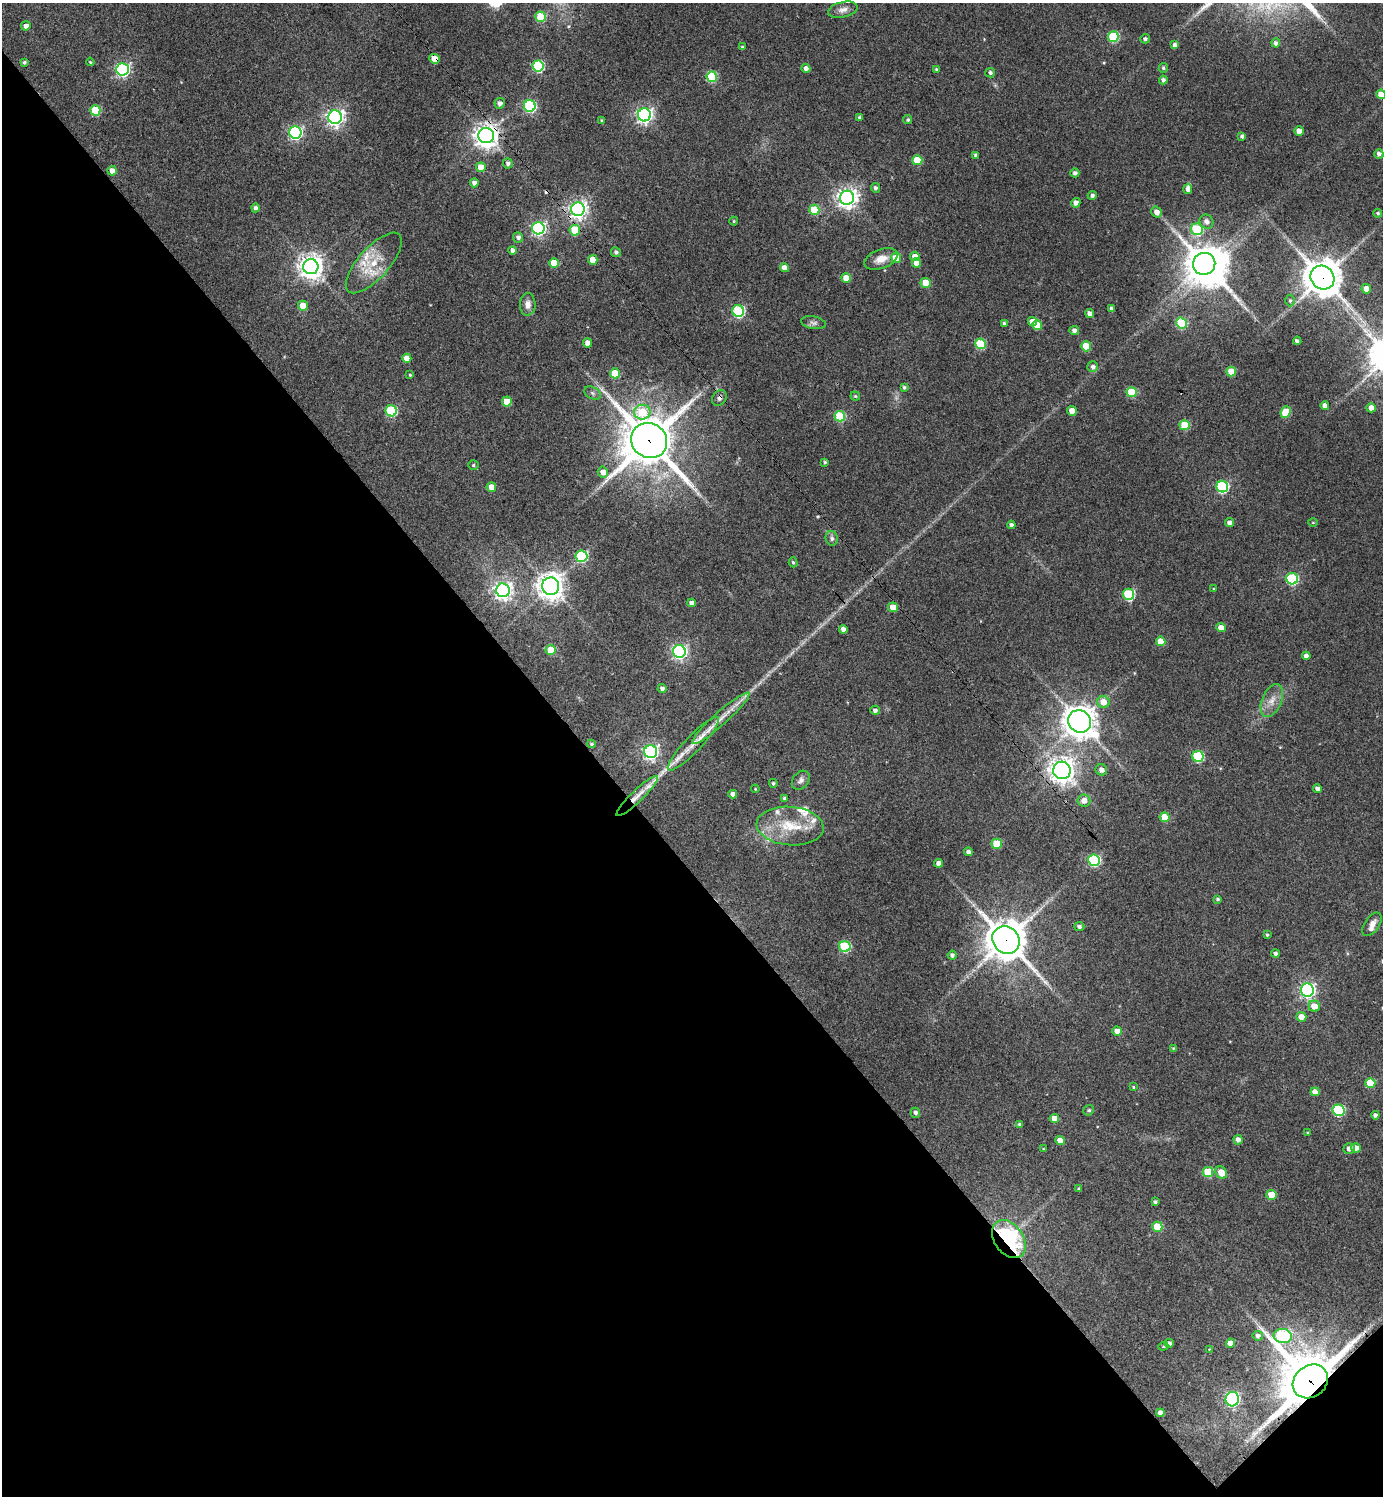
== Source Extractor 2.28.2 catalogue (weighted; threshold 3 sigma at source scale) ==
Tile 14 of 4 x 4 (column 2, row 4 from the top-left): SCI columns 1685-3065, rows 7-1500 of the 5989 x 5991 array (HDU 1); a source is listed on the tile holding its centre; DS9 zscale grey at full resolution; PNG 1385 x 1498 px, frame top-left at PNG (2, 3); each listed source drawn as its Kron ellipse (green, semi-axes under 4 px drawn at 4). Shown black and unused: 43% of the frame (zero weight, under 3 of 4 exposures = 1% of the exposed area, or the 3 px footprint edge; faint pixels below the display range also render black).
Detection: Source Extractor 2.28.2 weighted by HDU 2 'WHT'; one run over the whole footprint, this tile lists its part. Background 0.0624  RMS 0.0053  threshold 0.024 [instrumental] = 3 sigma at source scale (4.5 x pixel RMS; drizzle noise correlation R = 1.50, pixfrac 1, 0.05/0.05 arcsec/px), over >= 5 px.
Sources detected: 218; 1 too faint to see at this stretch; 2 inside a brighter object's white glare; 2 cosmic-ray / hot-pixel residue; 2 long thin detections or spike segments (spike, bleed or trail) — neither listed nor drawn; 9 inside a brighter listed object's ellipse — not listed separately; the other 202 listed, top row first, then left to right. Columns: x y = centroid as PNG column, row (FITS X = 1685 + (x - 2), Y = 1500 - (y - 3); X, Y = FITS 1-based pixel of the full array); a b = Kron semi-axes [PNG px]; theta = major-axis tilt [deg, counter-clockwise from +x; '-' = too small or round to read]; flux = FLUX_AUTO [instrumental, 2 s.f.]
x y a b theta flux
843 10 15 7 13 3.3
541 17 5 5 - 28
26 26 5 4 - 2.4
1113 37 5 5 - 40
1145 39 4 4 - 1.3
1276 43 4 4 - 1.8
1175 45 4 4 - 2.1
742 47 4 3 - 0.81
434 59 5 4 - 12
24 62 4 3 - 1.1
90 62 4 3 - 0.5
538 66 5 5 - 56
806 68 4 4 - 2.5
1163 68 5 4 - 1
122 69 6 6 - 120
936 69 4 3 - 0.76
990 73 5 4 - 1.3
712 77 5 5 - 35
1163 80 4 4 - 1.8
1381 94 5 4 - 7.4
500 103 5 5 - 2.2
530 106 6 6 - 73
95 110 5 5 - 22
644 115 6 6 - 180
335 117 7 6 - 210
860 118 4 4 - 1.4
602 120 4 3 - 0.78
908 120 4 4 - 0.83
1299 131 4 4 - 5.3
295 133 6 6 - 110
486 136 8 7 - 510
1242 136 4 4 - 1.4
1379 154 5 4 - 2.1
975 155 4 4 - 1.2
917 160 5 5 - 18
508 163 5 5 - 1.7
481 167 5 5 - 8.6
112 171 4 4 - 4.9
1075 173 4 4 - 1.7
474 183 4 4 - 2.7
875 188 5 4 - 1.7
1188 189 5 4 - 2.3
1092 195 4 4 - 1.7
847 198 7 7 - 330
1076 203 5 4 - 2.6
255 208 4 4 - 1.5
578 209 7 6 - 260
814 210 5 5 - 22
1157 212 5 5 - 3.7
1378 213 4 4 - 0.91
734 221 4 4 - 0.59
1206 222 7 6 - 3
538 228 6 6 - 120
1197 229 6 6 - 40
575 230 5 5 - 21
518 237 5 5 - 1.9
513 250 4 4 - 2.7
616 252 5 4 - 1.4
915 256 4 4 - 5.1
896 258 5 4 - 12
881 259 17 9 20 6.4
593 260 5 4 - 7.3
374 263 38 15 48 17
554 263 5 4 - 13
916 263 4 4 - 4
1204 264 11 11 - 810
311 267 7 7 - 510
784 268 4 4 - 5.7
846 278 5 4 - 7.9
1322 278 12 11 - 1300
926 283 5 5 - 14
1366 289 5 4 - 5.8
1290 301 6 4 88 1
528 304 11 8 88 3.4
303 306 5 5 - 9.2
1112 309 4 4 - 2
738 311 6 5 - 63
1090 314 4 4 - 3
1032 322 4 4 - 5.6
813 323 12 6 -10 1.9
1004 323 4 4 - 1.2
1181 323 5 5 - 35
1037 325 5 5 - 14
1074 330 5 4 - 2.2
1297 341 4 3 - 1.5
588 343 4 4 - 4.2
980 344 5 5 - 30
1086 346 5 5 - 18
407 358 4 4 - 4.9
1093 367 5 5 - 2
1231 371 5 5 - 13
615 373 5 5 - 14
410 375 4 4 - 0.61
904 387 4 4 - 1
1132 392 5 5 - 24
592 393 9 5 -27 1.4
855 396 4 4 - 0.75
719 398 8 6 55 1.7
507 402 5 5 - 12
1325 406 4 4 - 3.7
1371 408 5 4 - 4
391 411 6 5 - 47
1072 411 5 4 - 6.7
642 412 8 7 - 18
1286 412 6 5 - 18
840 416 5 5 - 37
1185 425 5 5 - 23
649 440 18 17 - 2500
825 462 3 3 - 0.8
473 465 5 4 - 0.87
603 472 5 5 - 3.8
491 487 5 4 - 6.7
1222 487 6 6 - 67
1229 523 4 4 - 3
1313 523 5 3 - 0.49
1011 525 4 4 - 1.7
832 538 7 6 - 1.7
581 556 6 6 - 56
793 562 5 4 - 0.81
1292 579 6 5 - 62
551 586 9 8 - 570
1214 589 3 3 - 0.61
503 590 7 7 - 250
1129 594 6 5 - 48
692 603 4 4 - 3
893 607 5 4 - 9.5
1221 628 4 4 - 6.5
843 629 4 4 - 3
1161 641 5 4 - 7.8
551 650 5 5 - 14
679 651 6 6 - 150
1306 656 4 4 - 3
662 689 4 4 - 1.8
1272 700 17 9 66 5.6
1103 702 6 6 - 5.5
875 710 5 4 - 1.7
721 718 38 6 42 9.3
1080 721 12 11 - 760
592 744 4 4 - 1
693 744 36 8 46 9.4
651 752 6 6 - 160
1198 756 5 5 - 45
1062 770 9 8 - 480
1101 770 6 5 - 2.7
801 780 10 7 52 2.2
773 783 4 4 - 0.91
755 789 4 3 - 0.43
1318 789 4 4 - 2.5
733 794 4 4 - 2.4
637 796 28 6 44 5.3
784 798 4 3 - 1.1
1084 800 6 6 - 4.8
1165 817 5 5 - 14
790 826 33 19 -5 21
997 844 5 5 - 17
968 852 4 4 - 2
1094 860 6 5 - 59
939 863 4 4 - 2.8
1218 899 4 3 - 1
1372 924 13 7 55 3.9
1079 926 5 4 - 1.6
1267 935 4 3 - 0.77
1006 940 14 13 - 1500
845 946 6 5 - 42
1275 954 4 4 - 1.6
952 955 4 4 - 1.6
1307 990 6 6 - 170
1314 1006 6 5 - 6.2
1301 1017 5 5 - 4.6
1117 1031 5 4 - 6.3
1173 1048 4 4 - 0.48
1370 1083 5 5 - 17
1133 1087 4 3 - 0.64
1315 1092 4 4 - 4.5
1089 1110 5 5 - 1.1
1338 1110 6 5 - 53
915 1113 5 4 - 1.8
1375 1115 4 4 - 1.7
1054 1119 5 4 - 6.7
1020 1124 3 3 - 1.2
1308 1133 3 3 - 0.55
1060 1140 5 4 - 5.4
1238 1140 5 4 - 2.3
1356 1148 5 4 - 3.2
1043 1149 4 3 - 0.42
1349 1149 5 5 - 2.7
1208 1172 5 5 - 24
1221 1173 6 5 - 7.8
1079 1188 4 3 - 0.68
1272 1195 5 5 - 11
1155 1202 4 3 - 1.1
1157 1227 5 5 - 17
1009 1239 21 14 -54 83
1258 1336 5 5 - 1.8
1283 1336 9 7 -9 60
1169 1343 4 4 - 1.9
1230 1343 4 4 - 4.8
1163 1346 5 4 - 0.65
1209 1349 3 3 - 0.3
1310 1381 19 15 39 3100
1232 1399 7 6 - 130
1160 1413 4 4 - 2.6
Overlapping masked pixels (flux is a lower limit): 13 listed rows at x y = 434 59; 486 136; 578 209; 575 230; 1322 278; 719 398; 649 440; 893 607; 1062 770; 637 796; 1006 940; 1009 1239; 1310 1381
Isophote crosses this tile's border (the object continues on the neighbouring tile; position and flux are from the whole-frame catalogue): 1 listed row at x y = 1381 94